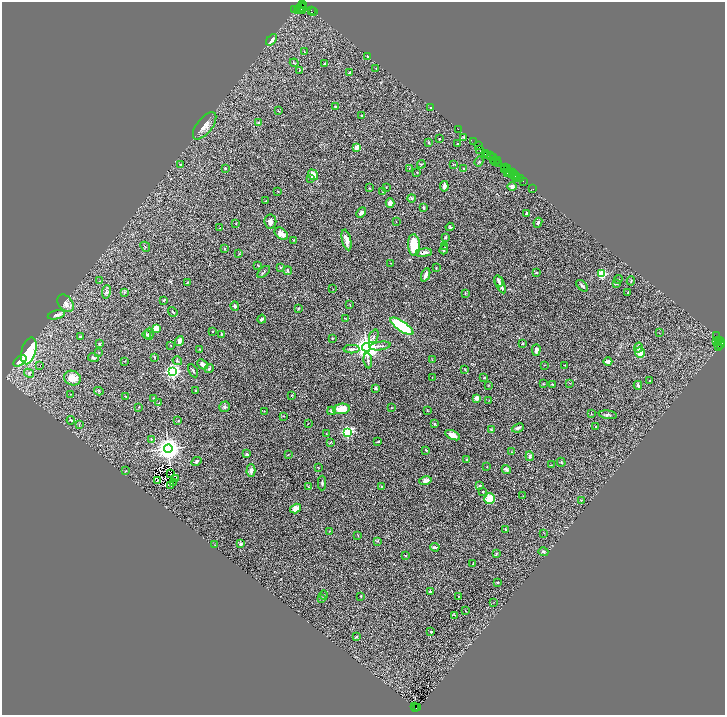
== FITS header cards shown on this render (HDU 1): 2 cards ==
NAXIS1  =                 1446
NAXIS2  =                 1426

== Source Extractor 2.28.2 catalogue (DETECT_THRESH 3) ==
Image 1446 x 1426 px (HDU 1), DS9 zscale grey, zoomed out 1/2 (1 PNG px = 2 x 2 image px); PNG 727 x 717 px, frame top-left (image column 2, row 1426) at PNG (2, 2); each listed source drawn as its Kron ellipse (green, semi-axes under 4 px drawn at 4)
Background 3.77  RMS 0.094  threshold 0.282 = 3 sigma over >= 5 px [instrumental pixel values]
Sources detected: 315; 47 cannot appear on this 1/2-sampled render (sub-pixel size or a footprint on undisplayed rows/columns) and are neither listed nor drawn; the other 268 listed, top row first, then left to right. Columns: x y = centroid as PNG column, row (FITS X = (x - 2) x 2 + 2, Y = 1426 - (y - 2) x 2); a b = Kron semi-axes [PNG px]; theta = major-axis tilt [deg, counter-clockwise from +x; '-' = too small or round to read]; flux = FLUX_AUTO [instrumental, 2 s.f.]
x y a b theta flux
303 4 3 1 - 120
301 7 5 3 - 820
303 7 3 2 - 590
295 9 3 2 - 590
300 9 2 1 - 790
297 10 2 2 - 540
303 10 4 2 - 1800
311 10 2 1 - 350
314 12 2 1 - 110
272 40 6 4 49 70
305 52 3 2 - 8.5
368 56 3 2 - 11
294 63 4 2 - 11
325 63 3 2 - 12
376 68 2 2 - 9
299 70 2 2 - 7.7
350 72 3 3 - 18
335 107 3 3 - 20
430 108 2 1 - 13
279 111 2 2 - 6.4
361 116 3 2 - 8.5
259 122 2 2 - 46
205 126 16 7 52 140
458 129 2 1 - 140
464 137 4 2 - 12
439 139 2 2 - 16
473 141 3 1 - 380
428 142 2 2 - 40
458 144 3 2 - 12
478 146 2 2 - 190
356 147 3 3 - 110
480 150 3 1 - 370
486 153 3 3 - 930
487 156 4 2 - 670
490 156 3 2 - 450
494 158 4 1 - 1100
497 160 2 1 - 300
493 161 3 2 - 1200
495 161 3 2 - 520
479 162 5 3 - 13
499 163 4 3 - 1300
181 164 4 2 - 14
421 164 4 3 - 13
453 164 3 2 - 7.4
225 168 3 3 - 15
506 168 2 1 - 230
409 169 3 2 - 7.7
464 169 3 2 - 11
504 169 2 1 - 270
508 169 3 1 - 490
417 173 2 2 - 7.5
507 173 2 1 - 640
511 173 4 2 - 990
513 173 2 1 - 550
313 175 6 4 -53 160
513 175 3 1 - 530
515 175 2 1 - 230
516 177 5 2 - 480
310 178 4 3 - 15
520 179 3 2 - 230
523 182 2 1 - 360
444 186 5 3 - 51
512 186 5 4 - 46
369 188 3 2 - 6.7
386 188 2 2 - 6.1
533 189 2 1 - 86
278 192 2 2 - 10
383 192 3 2 - 14
411 198 4 4 - 23
266 201 3 3 - 13
390 203 5 3 - 82
423 207 3 2 - 28
361 213 6 3 46 71
527 213 3 3 - 27
270 222 7 6 - 84
396 222 2 2 - 7.2
236 223 2 1 - 8.3
538 223 5 3 - 26
450 227 4 3 - 19
220 228 3 2 - 6.2
281 234 8 5 -41 110
445 237 3 2 - 23
294 240 2 2 - 7.4
346 240 11 4 -77 96
414 245 11 6 -86 490
145 247 5 3 - 20
445 247 3 2 - 9.1
224 248 3 2 - 12
444 250 4 3 - 21
424 253 8 3 7 100
239 254 3 2 - 8.6
390 263 2 1 - 13
258 265 3 2 - 7.4
281 267 3 3 - 14
436 268 3 2 - 8.5
288 271 4 3 - 27
264 272 7 3 43 22
536 272 4 2 - 13
602 274 3 3 - 760
426 275 7 2 67 68
618 279 4 2 - 10
100 281 3 2 - 7.9
499 281 6 3 -64 47
631 281 4 3 - 19
188 282 4 2 - 14
500 284 9 3 -64 90
616 284 3 3 - 16
582 286 7 3 -46 35
333 289 2 1 - 4.9
106 292 7 4 82 44
125 292 4 3 - 18
628 292 3 3 - 12
465 293 3 3 - 14
164 300 3 2 - 23
65 303 10 7 -51 86
350 304 3 2 - 7.3
235 306 5 3 - 32
298 309 3 3 - 14
173 312 5 2 - 18
56 315 9 3 14 54
262 319 4 3 - 33
346 319 3 2 - 11
402 326 13 5 -34 1500
156 328 4 3 - 260
212 331 2 2 - 20
659 333 2 1 - 10
147 334 4 3 - 29
149 334 6 3 88 38
221 334 3 3 - 13
81 336 3 2 - 17
374 336 7 3 69 41
716 336 3 1 - 1200
332 338 2 2 - 12
718 340 2 1 - 990
179 341 5 3 - 97
717 341 2 2 - 140
720 342 4 3 - 1300
522 343 3 3 - 13
718 343 4 1 - 740
99 344 3 2 - 28
720 344 2 1 - 470
171 345 2 2 - 6.1
380 346 10 2 8 33
718 346 3 2 - 330
366 347 4 4 - 20000
638 347 5 3 - 24
200 349 2 2 - 11
352 349 8 3 2 41
536 350 6 4 86 73
29 351 14 7 74 930
99 352 2 2 - 8.3
640 352 5 5 - 170
154 357 3 2 - 12
93 358 5 3 - 27
432 360 3 2 - 6
20 361 7 4 36 180
125 361 2 1 - 5.4
177 361 5 3 - 22
368 361 8 2 -84 28
608 362 4 3 - 59
202 364 6 4 -41 65
544 365 2 1 - 4.8
565 365 2 2 - 10
40 366 2 1 - 32
209 369 4 2 - 22
465 369 3 2 - 9.4
193 371 7 2 -62 24
172 372 4 3 - 5400
29 373 5 3 - 23
432 377 2 1 - 4.3
72 378 8 7 - 170
484 378 4 3 - 17
650 380 3 2 - 11
570 383 3 2 - 7.1
543 384 3 2 - 9.1
553 384 3 2 - 11
489 385 3 2 - 10
638 385 4 3 - 33
375 388 3 3 - 25
99 391 5 4 - 20
195 391 2 2 - 7.2
70 394 2 1 - 5.2
291 395 3 2 - 13
126 396 3 2 - 9.6
154 398 3 2 - 18
477 398 3 3 - 110
489 400 3 2 - 7.6
159 403 4 2 - 8.4
139 407 3 2 - 8.4
225 407 5 5 - 34
392 408 3 2 - 9.1
341 409 8 5 10 280
427 410 3 2 - 9.6
264 411 2 2 - 7.3
331 411 4 3 - 30
591 414 3 1 - 9.2
608 415 9 4 -7 33
283 416 3 2 - 6.1
71 420 4 3 - 16
178 421 3 2 - 10
308 424 2 2 - 6
434 424 3 3 - 16
79 425 4 3 - 13
596 427 2 2 - 10
518 428 6 3 22 40
491 430 4 3 - 17
347 432 4 3 - 2200
326 433 2 1 - 6.9
452 435 8 4 -27 150
151 439 2 2 - 17
378 441 4 2 - 15
330 442 3 2 - 14
168 449 4 4 - 19000
426 450 3 2 - 19
511 452 2 2 - 7.3
247 454 4 3 - 22
288 454 3 2 - 7.7
530 456 4 3 - 32
467 459 3 3 - 15
196 461 5 4 - 39
561 462 4 2 - 12
551 465 2 1 - 4.9
487 467 3 2 - 8
318 468 3 2 - 6.7
506 469 5 3 - 37
251 470 6 4 87 54
125 471 3 2 - 8
171 474 3 1 - 9.2
176 478 2 1 - 6.3
425 480 6 4 11 69
157 481 3 2 - 8.2
173 483 2 1 - 5.1
322 483 7 2 89 21
171 485 2 1 - 6.2
480 486 3 3 - 19
309 487 3 2 - 8.2
381 487 2 2 - 11
483 491 3 2 - 13
523 496 2 1 - 4.6
490 499 5 5 - 310
581 500 3 2 - 11
296 509 6 4 33 120
506 530 3 2 - 11
329 531 3 2 - 8.6
544 533 3 2 - 8.4
358 535 3 1 - 5.3
377 541 4 3 - 17
241 544 2 2 - 140
215 545 2 2 - 5.9
435 547 4 2 - 45
543 552 5 4 - 26
496 554 4 2 - 13
405 556 3 2 - 11
473 563 3 2 - 10
497 582 2 2 - 16
430 591 4 4 - 28
324 595 4 2 - 13
361 596 2 2 - 12
458 597 2 2 - 5.1
321 598 4 2 - 11
494 602 2 1 - 4.7
465 611 3 1 - 6
454 615 3 2 - 8.7
431 632 3 2 - 18
356 637 2 2 - 24
414 706 3 1 - 230
416 708 2 1 - 460
418 708 3 1 - 310
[47 sub-pixel or undisplayed-footprint detections neither listed nor drawn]